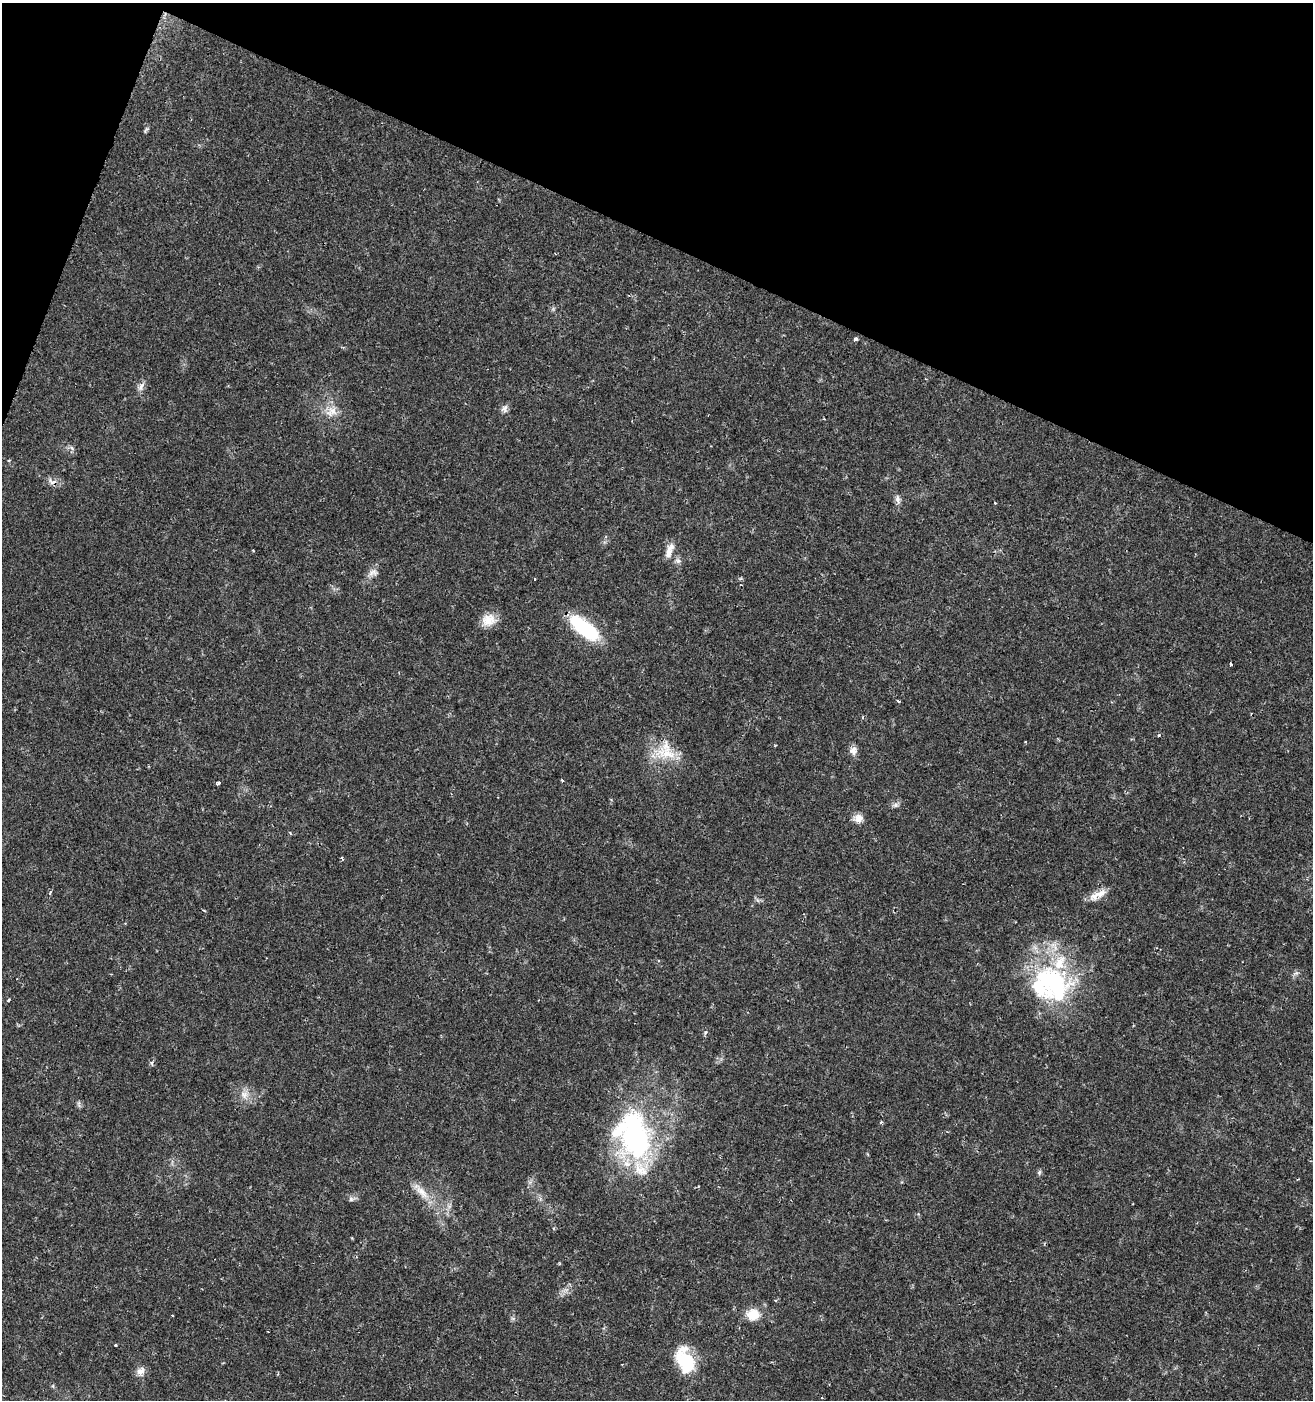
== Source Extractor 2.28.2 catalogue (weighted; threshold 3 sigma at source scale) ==
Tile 2 of 4 x 4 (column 2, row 1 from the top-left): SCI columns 1592-2902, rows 4200-5597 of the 5735 x 5611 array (HDU 1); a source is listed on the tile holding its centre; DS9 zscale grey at full resolution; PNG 1315 x 1402 px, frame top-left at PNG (2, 3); no overlay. Shown black and unused: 19% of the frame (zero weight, under 2 of 3 exposures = <1% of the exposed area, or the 3 px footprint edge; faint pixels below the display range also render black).
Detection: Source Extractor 2.28.2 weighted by HDU 2 'WHT'; one run over the whole footprint, this tile lists its part. Background 0.0352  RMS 0.0032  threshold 0.0142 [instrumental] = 3 sigma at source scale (4.5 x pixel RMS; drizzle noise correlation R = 1.50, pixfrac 1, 0.0396/0.0396 arcsec/px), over >= 5 px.
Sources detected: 48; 1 inside a brighter object's white glare — not listed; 2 inside a brighter listed object's ellipse — not listed separately; the other 45 listed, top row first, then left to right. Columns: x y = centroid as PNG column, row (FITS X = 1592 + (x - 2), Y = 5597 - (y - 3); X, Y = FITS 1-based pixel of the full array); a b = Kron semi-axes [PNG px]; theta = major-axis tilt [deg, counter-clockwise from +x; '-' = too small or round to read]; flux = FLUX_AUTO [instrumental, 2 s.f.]
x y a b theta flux
146 130 11 3 52 0.58
855 339 4 3 - 1.6
141 387 12 7 65 1.5
505 408 10 8 88 1.4
332 412 18 12 38 3.9
72 448 9 4 -37 0.78
52 481 15 8 -14 1.9
898 499 14 6 -83 1.3
995 503 3 3 - 0.31
669 550 21 7 69 2.6
678 561 9 6 -74 1.1
373 572 14 9 11 1.8
534 579 3 3 - 0.69
488 620 18 15 17 4.6
584 628 39 15 -38 20
1231 664 3 3 - 2.4
898 701 3 3 - 0.68
863 717 4 3 - 0.36
1159 735 3 3 - 0.65
853 751 11 9 -89 1.9
668 753 37 17 -7 9.4
562 780 3 3 - 0.54
218 783 3 3 - 1.1
895 805 7 6 - 0.88
858 818 12 10 6 2.3
342 858 3 3 - 1.1
50 892 5 3 - 0.42
1098 895 26 8 26 3.7
1053 982 58 41 -55 46
8 1000 4 3 - 0.65
152 1063 8 3 -77 0.49
244 1094 12 11 - 2.7
79 1104 10 4 -90 0.69
881 1122 3 3 - 0.5
636 1137 65 36 -82 62
1039 1172 6 5 - 0.59
421 1191 31 9 -47 5
351 1199 7 5 -46 0.76
775 1300 3 3 - 0.37
753 1314 17 15 -2 5.1
172 1315 3 3 - 0.68
116 1345 3 2 - 0.29
685 1360 33 19 -68 14
140 1371 11 8 27 2.1
822 1398 4 2 - 0.29
Overlapping masked pixels (flux is a lower limit): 1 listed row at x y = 52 481
Unlisted compact peaks at least as high as the median listed source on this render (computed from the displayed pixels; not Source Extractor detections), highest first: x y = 705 1032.